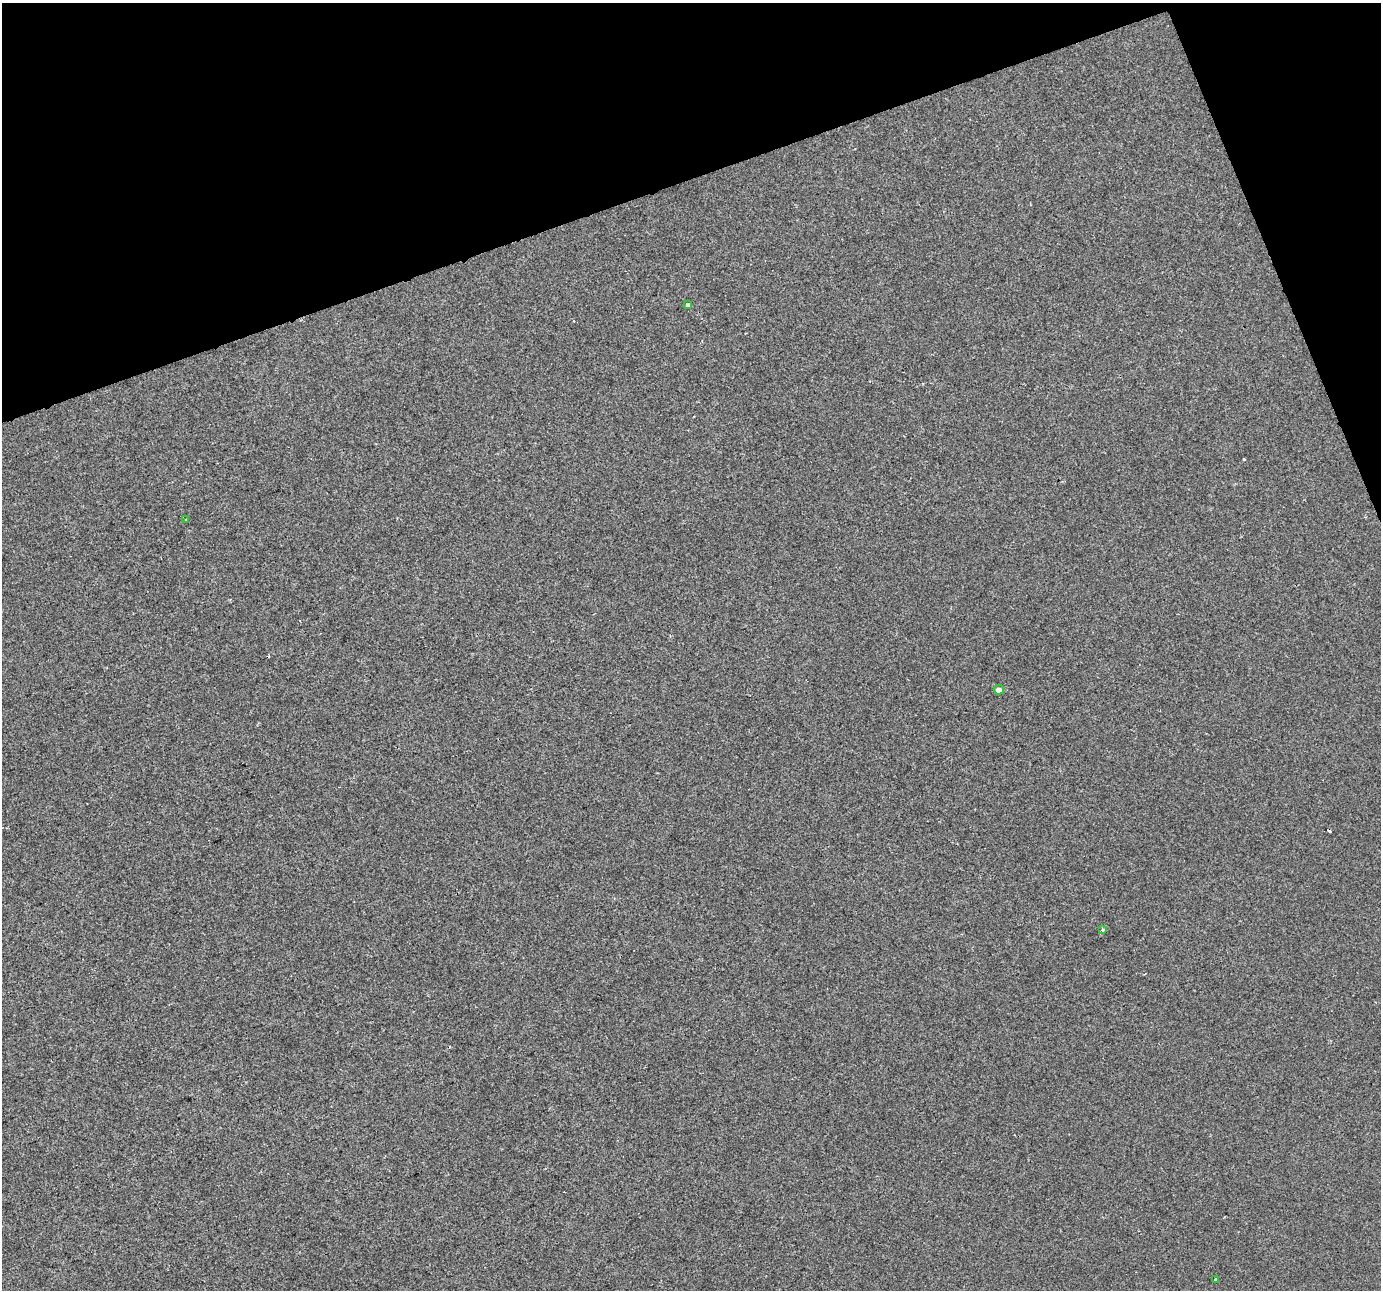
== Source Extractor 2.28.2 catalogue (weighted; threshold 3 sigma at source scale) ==
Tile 3 of 4 x 4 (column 3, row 1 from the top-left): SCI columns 2757-4135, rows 3992-5279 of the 5513 x 5354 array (HDU 1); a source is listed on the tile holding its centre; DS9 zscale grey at full resolution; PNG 1383 x 1292 px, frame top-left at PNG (2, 3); each listed source drawn as its Kron ellipse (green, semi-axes under 4 px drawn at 4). Shown black and unused: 17% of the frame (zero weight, under 2 of 3 exposures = <1% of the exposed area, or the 3 px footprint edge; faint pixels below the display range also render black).
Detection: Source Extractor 2.28.2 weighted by HDU 2 'WHT'; one run over the whole footprint, this tile lists its part. Background 2.73e-04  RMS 0.0029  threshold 0.0131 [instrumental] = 3 sigma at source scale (4.5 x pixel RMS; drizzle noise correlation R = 1.50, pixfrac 1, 0.0396/0.0396 arcsec/px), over >= 5 px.
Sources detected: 6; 1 cosmic-ray / hot-pixel residue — neither listed nor drawn; the other 5 listed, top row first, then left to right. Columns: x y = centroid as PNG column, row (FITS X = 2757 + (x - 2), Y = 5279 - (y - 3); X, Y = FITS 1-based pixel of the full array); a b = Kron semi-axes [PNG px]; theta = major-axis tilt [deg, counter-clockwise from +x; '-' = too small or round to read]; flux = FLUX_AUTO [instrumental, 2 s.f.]
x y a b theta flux
688 305 3 3 - 1.9
186 519 3 3 - 0.27
999 690 5 5 - 1.7
1102 929 3 3 - 0.69
1215 1279 3 2 - 0.31